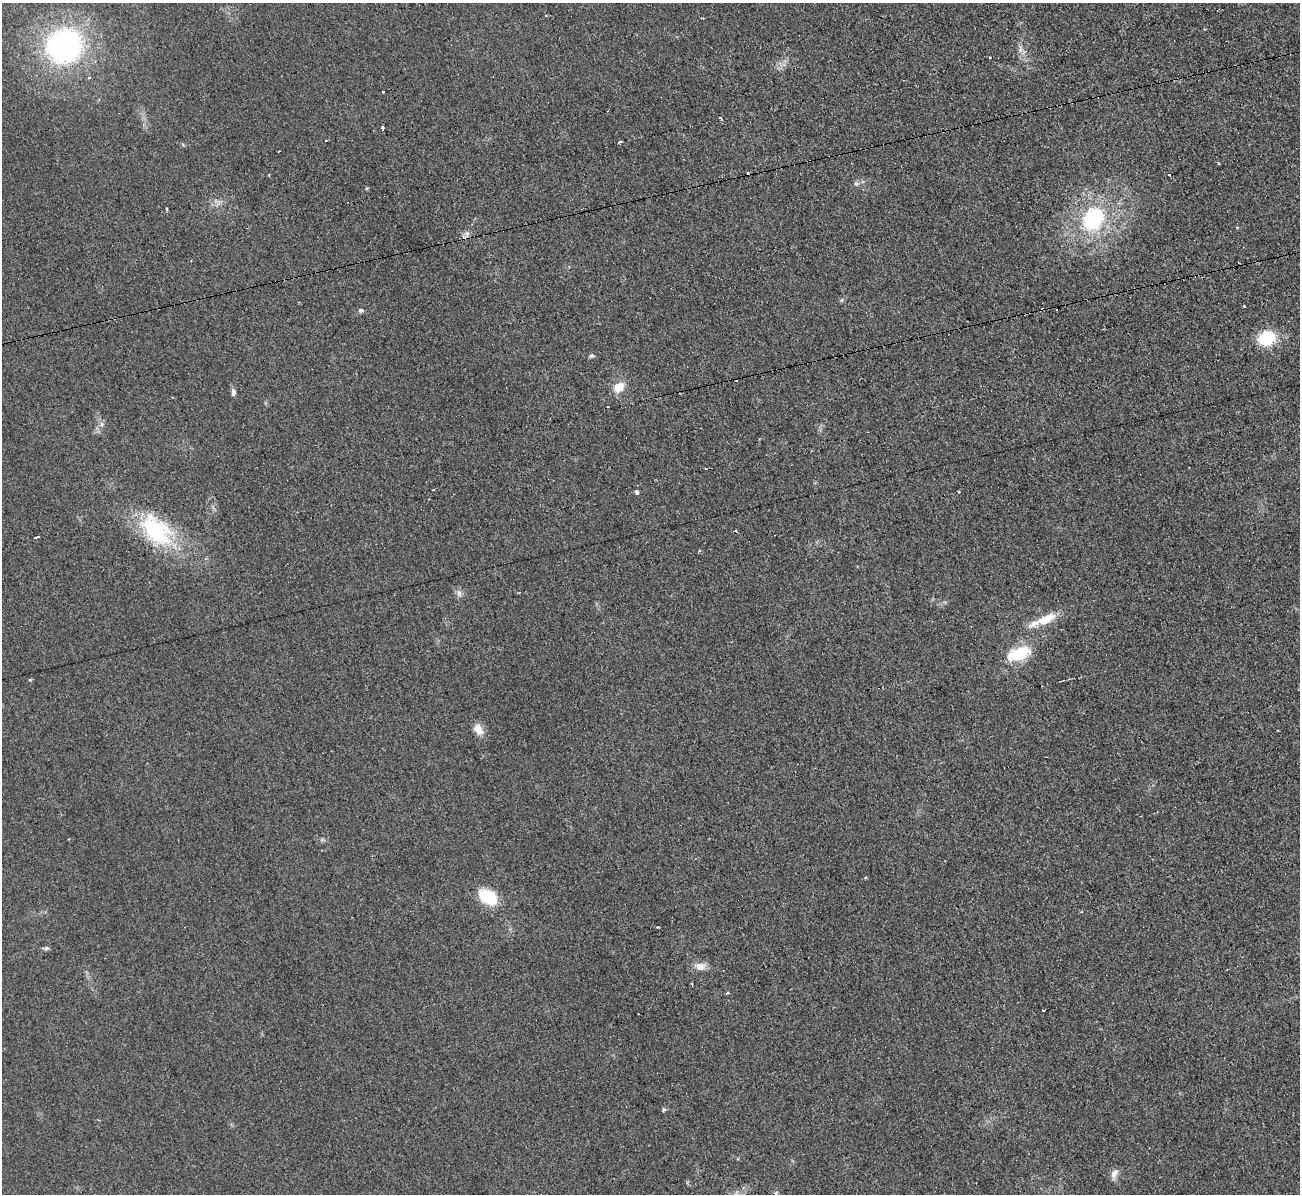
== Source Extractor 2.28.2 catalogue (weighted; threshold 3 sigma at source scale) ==
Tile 10 of 4 x 4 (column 2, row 3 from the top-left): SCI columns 1307-2604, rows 1334-2525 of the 5221 x 5176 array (HDU 1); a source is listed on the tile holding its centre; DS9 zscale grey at full resolution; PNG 1302 x 1196 px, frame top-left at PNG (2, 3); no overlay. Shown black and unused: <1% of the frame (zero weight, under 2 of 3 exposures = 2% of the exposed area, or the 3 px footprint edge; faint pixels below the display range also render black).
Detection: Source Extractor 2.28.2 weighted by HDU 2 'WHT'; one run over the whole footprint, this tile lists its part. Background 0.0633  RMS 0.0099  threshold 0.0444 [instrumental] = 3 sigma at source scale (4.5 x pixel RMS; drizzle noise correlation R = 1.50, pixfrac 1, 0.05/0.05 arcsec/px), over >= 5 px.
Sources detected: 51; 7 cosmic-ray / hot-pixel residue — not listed; the other 44 listed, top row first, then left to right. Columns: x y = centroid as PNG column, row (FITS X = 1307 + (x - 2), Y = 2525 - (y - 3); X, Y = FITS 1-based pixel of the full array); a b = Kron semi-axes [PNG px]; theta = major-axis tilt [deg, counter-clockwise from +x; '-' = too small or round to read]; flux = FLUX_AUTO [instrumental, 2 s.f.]
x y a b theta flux
64 46 37 35 32 210
1020 49 9 5 77 3.3
89 78 3 2 - 3.1
383 91 3 3 - 3.4
720 118 4 2 - 2.6
383 128 3 3 - 4.1
620 142 3 3 - 5.9
1218 164 3 3 - 3
1169 175 3 2 - 1.7
856 183 6 5 - 2
366 188 5 3 - 1.1
166 209 3 3 - 5.7
1093 219 26 20 56 87
467 233 7 4 -17 2.2
841 300 6 4 70 1.2
1244 306 4 3 - 3.4
361 310 6 5 - 2.4
1267 338 13 11 19 52
591 356 7 5 23 2
619 387 12 10 40 14
233 392 9 5 -87 3.3
608 407 3 2 - 2.3
101 424 7 4 90 2.3
705 469 3 2 - 1.6
636 492 5 4 - 2.4
958 492 3 3 - 3.1
156 530 48 32 -42 85
37 537 4 2 - 4.7
459 594 9 7 -89 3.7
1046 619 28 11 26 22
1019 654 28 14 24 38
30 680 5 3 - 0.94
478 729 15 10 -48 9.4
865 878 3 2 - 2
488 897 22 14 -33 34
658 926 3 3 - 6.5
46 948 7 5 1 2.3
700 966 16 10 -5 8.1
692 984 3 2 - 2.2
728 993 3 3 - 2.2
1044 1010 3 3 - 3.3
664 1110 6 5 - 1.5
1114 1173 12 8 59 6.1
776 1193 6 5 - 1.9